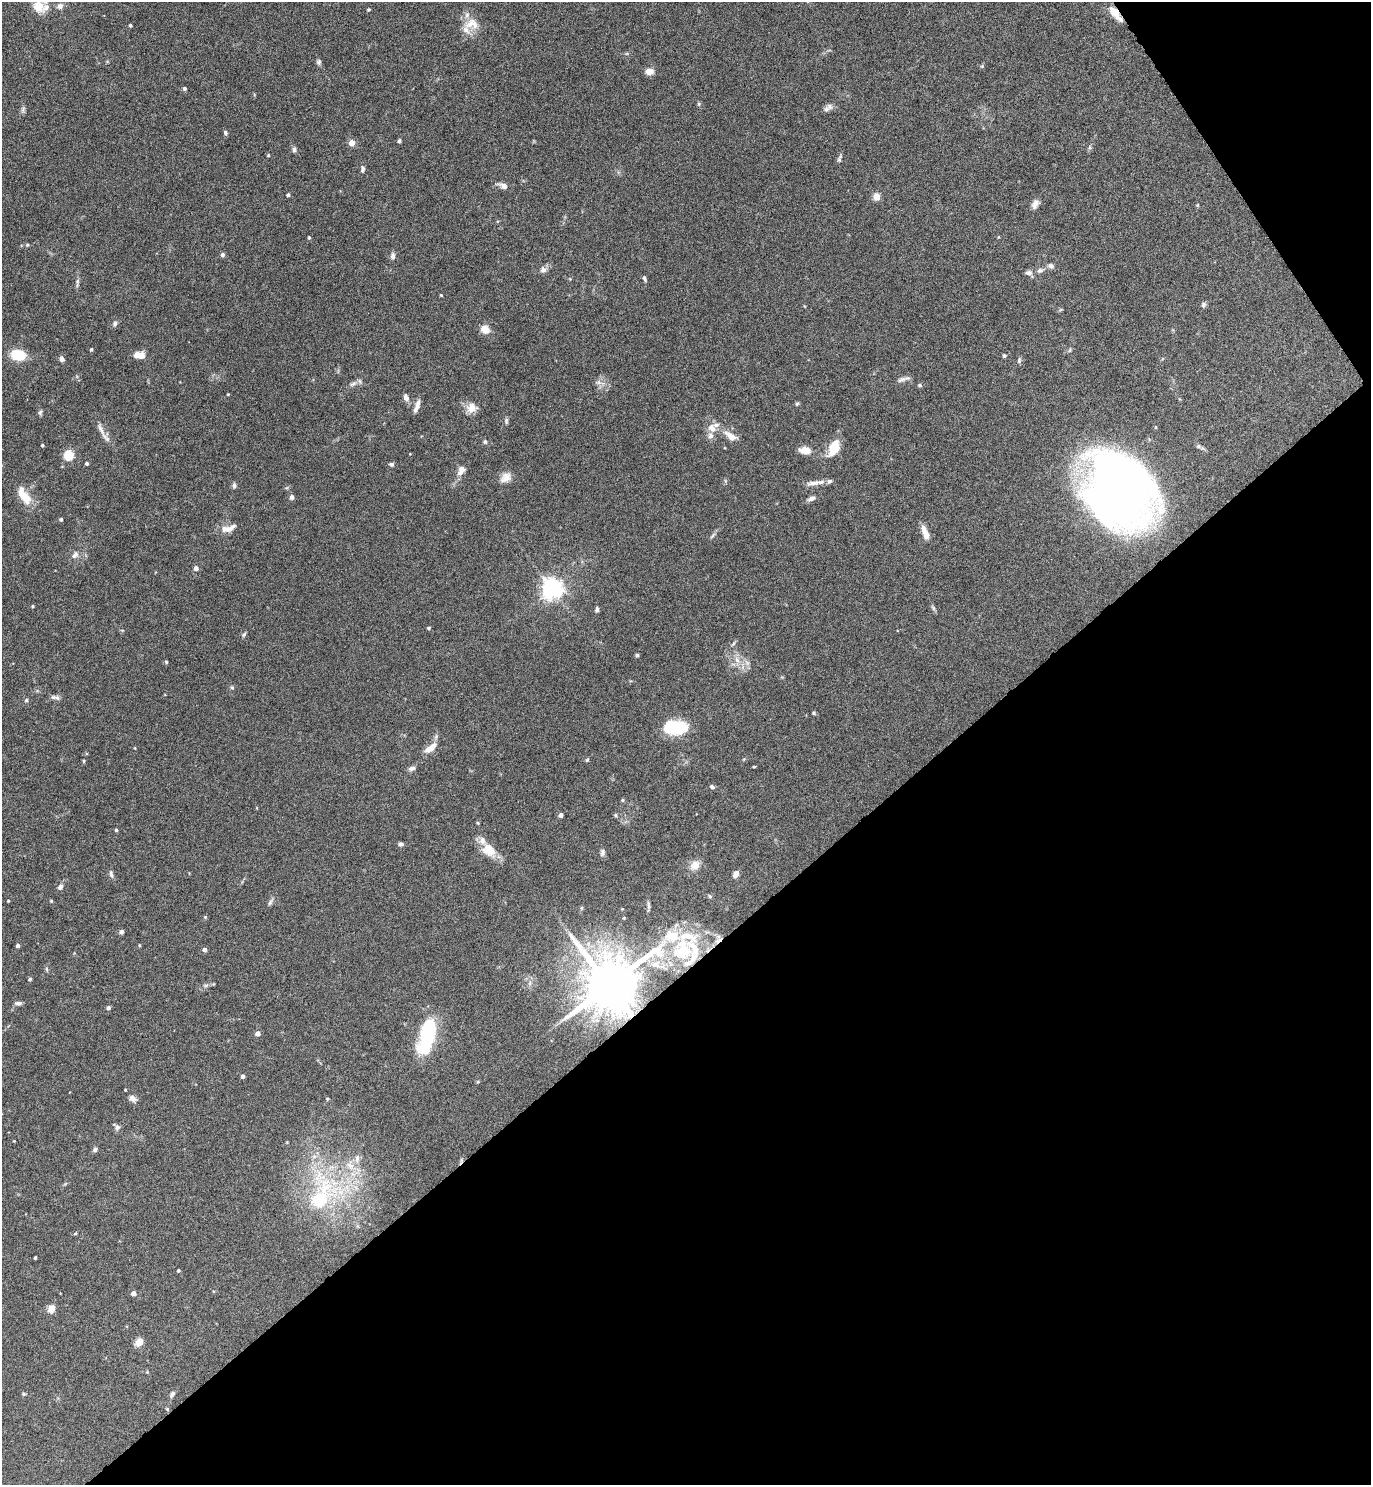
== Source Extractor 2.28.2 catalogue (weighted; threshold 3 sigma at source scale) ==
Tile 12 of 4 x 4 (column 4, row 3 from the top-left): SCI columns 4267-5635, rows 1488-2970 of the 5934 x 5937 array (HDU 1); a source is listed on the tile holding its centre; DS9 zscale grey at full resolution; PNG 1373 x 1487 px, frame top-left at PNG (2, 2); no overlay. Shown black and unused: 37% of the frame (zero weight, under 4 of 8 exposures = <1% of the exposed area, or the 3 px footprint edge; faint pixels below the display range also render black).
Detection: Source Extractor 2.28.2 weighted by HDU 2 'WHT'; one run over the whole footprint, this tile lists its part. Background 0.0977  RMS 0.0048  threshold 0.0196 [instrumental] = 3 sigma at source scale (4.09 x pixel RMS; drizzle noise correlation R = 1.36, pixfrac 0.8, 0.05/0.05 arcsec/px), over >= 5 px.
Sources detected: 173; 2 cosmic-ray / hot-pixel residue — not listed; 14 inside a brighter listed object's ellipse — not listed separately; the other 157 listed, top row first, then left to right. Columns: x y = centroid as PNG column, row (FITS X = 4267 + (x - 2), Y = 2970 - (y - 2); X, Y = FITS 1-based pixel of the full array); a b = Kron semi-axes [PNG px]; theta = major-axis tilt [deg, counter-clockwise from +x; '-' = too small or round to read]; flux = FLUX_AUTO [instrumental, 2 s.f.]
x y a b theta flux
39 6 7 5 -12 19
60 6 9 8 - 1.6
369 9 3 3 - 0.6
1115 13 19 7 -51 5.8
472 24 21 15 4 6.5
130 25 3 3 - 0.68
319 62 7 6 - 0.94
982 66 5 5 - 0.49
649 71 6 5 - 5
184 88 5 5 - 0.89
699 104 5 5 - 0.59
23 109 10 4 69 1.1
826 109 10 7 34 1.6
225 133 6 5 - 0.82
399 141 4 4 - 0.69
352 143 4 4 - 6.9
294 149 7 5 -89 1.1
268 155 4 3 - 0.46
839 160 8 6 78 0.91
362 169 9 5 89 1.1
503 186 11 6 -21 2.4
288 195 4 4 - 0.85
877 197 4 4 - 9.6
1035 204 13 8 61 2.3
1197 205 5 3 - 0.42
309 238 4 3 - 0.61
27 245 5 4 - 0.53
223 255 4 4 - 1.5
393 256 9 6 84 1.4
1051 266 9 6 -36 1.3
543 270 9 8 - 1.8
1040 270 10 6 25 1.6
1029 273 10 6 -7 1.5
644 278 7 4 -70 0.86
77 282 15 4 84 1.3
441 295 3 3 - 0.44
1203 305 7 6 - 1
115 323 7 6 - 1.2
485 329 9 7 -32 4.6
91 349 4 4 - 0.73
18 355 11 8 -8 17
140 355 11 7 -3 5.2
1004 355 5 5 - 0.68
62 359 7 6 - 1.5
1019 360 9 5 75 0.86
901 379 16 6 10 1.7
598 382 7 4 -18 0.99
353 384 12 6 29 1.7
920 385 6 4 11 0.7
228 394 3 2 - 0.35
406 397 9 6 -73 2
797 404 7 4 61 0.6
417 406 16 5 71 2.5
472 408 12 11 - 4.7
40 412 7 5 87 0.85
506 421 8 4 -86 0.82
712 428 13 11 -52 4.2
101 429 19 6 -65 2.4
731 436 18 8 -34 4.8
485 442 6 5 - 0.76
42 445 3 3 - 0.65
1198 446 7 5 -1 0.85
834 447 19 9 65 11
805 450 11 7 -7 5
69 455 5 5 - 30
87 463 4 4 - 0.88
391 464 6 5 - 0.9
461 470 14 9 62 3
506 478 15 11 38 3.7
813 483 19 6 11 3
234 485 7 5 -88 1.1
1119 491 54 46 -72 510
292 497 5 5 - 1.3
26 498 18 11 -71 6.9
811 498 10 5 24 1.7
61 519 4 4 - 0.78
228 528 22 8 15 4.1
925 533 16 6 -69 4.4
713 535 11 4 54 0.97
75 555 10 7 54 2
196 568 4 4 - 2.1
552 589 7 7 - 290
33 606 4 3 - 0.55
933 608 8 5 -55 0.85
597 609 7 5 85 0.89
428 628 4 3 - 0.73
244 635 7 5 50 0.75
733 644 8 4 48 0.71
637 655 4 3 - 0.72
737 660 10 7 -72 2.5
166 662 4 4 - 0.63
747 663 10 5 -57 1.6
232 687 6 4 -66 0.64
55 697 13 5 -10 1.4
26 700 6 4 68 0.64
814 713 4 4 - 0.6
676 727 22 12 -1 25
135 748 3 3 - 0.38
431 748 16 7 39 4.8
587 760 4 4 - 0.6
84 761 5 4 - 0.52
754 767 4 3 - 0.36
412 768 8 6 17 1.5
712 787 6 4 -30 0.93
622 800 5 4 - 0.54
561 815 4 4 - 2.1
616 815 6 4 -25 0.65
116 830 4 3 - 0.63
400 844 7 5 0 0.98
489 850 20 15 -49 8.1
602 852 9 6 85 1.2
695 865 12 10 44 4.8
111 874 10 5 -80 1.2
736 874 7 5 67 2.5
60 887 8 6 60 1.4
710 896 6 5 - 0.57
8 901 3 2 - 0.41
51 901 4 3 - 0.41
270 902 10 5 65 1.1
648 906 12 3 -86 1
582 908 6 4 89 0.59
622 909 4 3 - 0.34
205 917 5 5 - 0.57
624 918 4 3 - 0.36
121 932 5 5 - 1.1
139 945 4 3 - 0.43
18 946 3 3 - 1.4
205 950 4 4 - 1.9
682 950 28 22 76 18
47 969 6 4 -88 0.63
30 979 4 3 - 0.73
530 983 7 4 72 0.94
206 985 9 4 1 1
609 985 15 13 -60 3500
18 1003 9 5 0 1.2
108 1008 4 4 - 1.4
258 1033 4 4 - 2.6
427 1035 40 15 77 31
243 1076 4 4 - 1.5
478 1082 5 4 - 0.49
125 1090 3 2 - 0.41
132 1098 10 7 -32 1.9
327 1099 4 4 - 0.54
117 1127 9 6 -44 1.4
14 1141 3 3 - 0.28
95 1149 6 5 - 0.98
321 1195 67 38 72 60
75 1233 5 4 - 0.52
35 1258 3 3 - 0.67
178 1270 3 3 - 0.68
133 1293 4 4 - 2.4
51 1309 7 5 75 5.5
139 1342 5 4 - 13
147 1372 4 4 - 0.38
23 1394 5 4 - 0.54
172 1394 10 5 54 1.2
167 1409 5 4 - 0.49
Overlapping masked pixels (flux is a lower limit): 2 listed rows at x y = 1115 13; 609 985